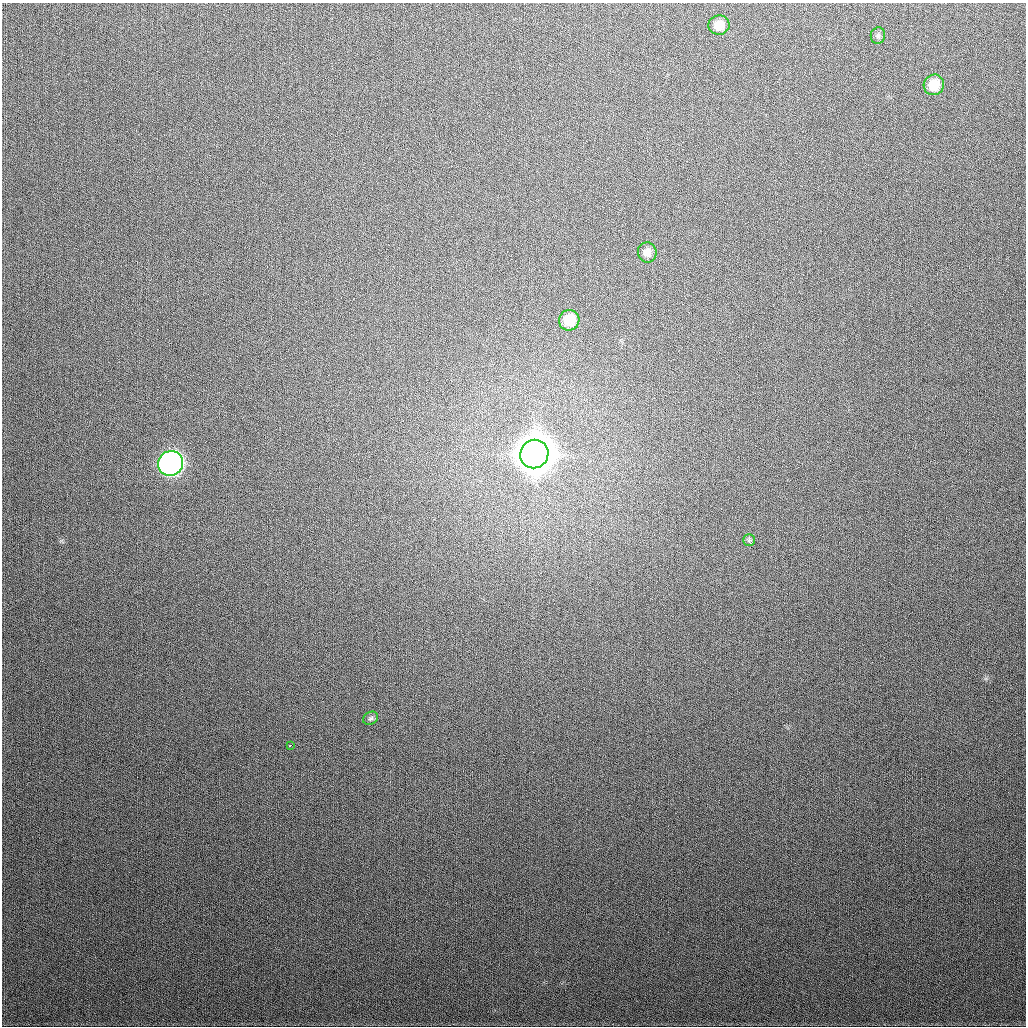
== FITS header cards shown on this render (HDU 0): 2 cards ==
NAXIS1  =                 1024
NAXIS2  =                 1024

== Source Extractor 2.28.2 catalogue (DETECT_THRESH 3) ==
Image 1024 x 1024 px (HDU 0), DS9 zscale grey, 1 PNG px = 1 image px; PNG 1028 x 1028 px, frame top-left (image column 1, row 1024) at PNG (2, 3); each listed source drawn as its Kron ellipse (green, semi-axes under 4 px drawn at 4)
Background 320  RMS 12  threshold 36.8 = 3 sigma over >= 5 px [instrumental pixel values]
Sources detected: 10; all 10 listed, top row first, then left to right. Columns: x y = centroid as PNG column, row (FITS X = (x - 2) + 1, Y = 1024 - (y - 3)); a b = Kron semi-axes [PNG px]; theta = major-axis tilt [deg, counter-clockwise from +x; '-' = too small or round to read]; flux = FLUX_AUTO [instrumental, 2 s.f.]
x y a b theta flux
719 25 10 9 - 1.1e+04
878 36 8 7 - 2.4e+03
934 85 10 10 - 1.8e+04
647 252 10 9 - 6.4e+03
569 320 10 10 - 2.1e+04
534 454 14 14 - 3.1e+06
171 463 13 12 - 3.4e+05
749 540 5 5 - 1.7e+03
371 718 8 6 29 2.0e+03
290 745 3 3 - 2.1e+03